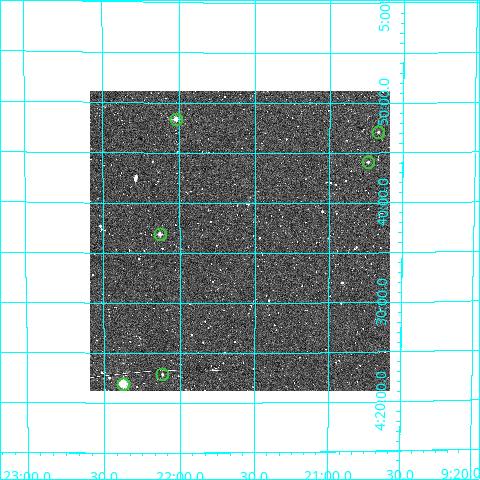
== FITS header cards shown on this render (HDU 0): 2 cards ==
NAXIS1  =                  300
NAXIS2  =                  300

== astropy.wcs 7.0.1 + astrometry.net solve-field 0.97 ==
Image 300 x 300 px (HDU 0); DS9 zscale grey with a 90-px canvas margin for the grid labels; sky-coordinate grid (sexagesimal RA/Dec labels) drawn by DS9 from the SOLVED WCS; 6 Tycho-2 reference stars matched to detected sources circled (green)
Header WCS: RA---TAN/DEC--TAN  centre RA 09:21:36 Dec +04:36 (140.40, +4.60 deg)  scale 6 arcsec/px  FOV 30.0' x 30.0'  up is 0 deg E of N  parity normal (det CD < 0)
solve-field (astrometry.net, Tycho-2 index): VERIFIED the header's WCS against the Tycho-2 star catalogue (verified at 2 index scales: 5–6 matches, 0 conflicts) and refined it, rather than solving blind
Solved WCS: RA---TAN-SIP/DEC--TAN-SIP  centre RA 09:21:36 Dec +04:36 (140.40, +4.60 deg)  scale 5.99 arcsec/px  FOV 29.9' x 30.0'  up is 0 deg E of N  parity normal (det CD < 0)
The solver's refit moves the header's centre by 5.4 arcsec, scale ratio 0.9983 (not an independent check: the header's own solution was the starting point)
Tycho-2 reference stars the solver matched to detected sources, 6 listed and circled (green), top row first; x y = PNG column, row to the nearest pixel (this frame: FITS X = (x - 90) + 1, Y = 300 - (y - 91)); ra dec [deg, ICRS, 3 dp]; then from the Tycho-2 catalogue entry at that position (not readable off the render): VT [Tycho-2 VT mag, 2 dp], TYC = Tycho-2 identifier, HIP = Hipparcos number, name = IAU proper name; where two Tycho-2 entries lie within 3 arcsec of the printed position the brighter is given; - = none
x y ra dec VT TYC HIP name
176 119 140.506 +4.807 9.88 231-674-1 - -
378 132 140.167 +4.785 11.71 231-246-1 - -
368 162 140.184 +4.735 11.90 231-137-1 - -
160 234 140.533 +4.615 10.37 231-484-1 - -
162 374 140.529 +4.381 12.09 231-316-1 - -
123 384 140.593 +4.366 8.17 231-1803-1 45959 -